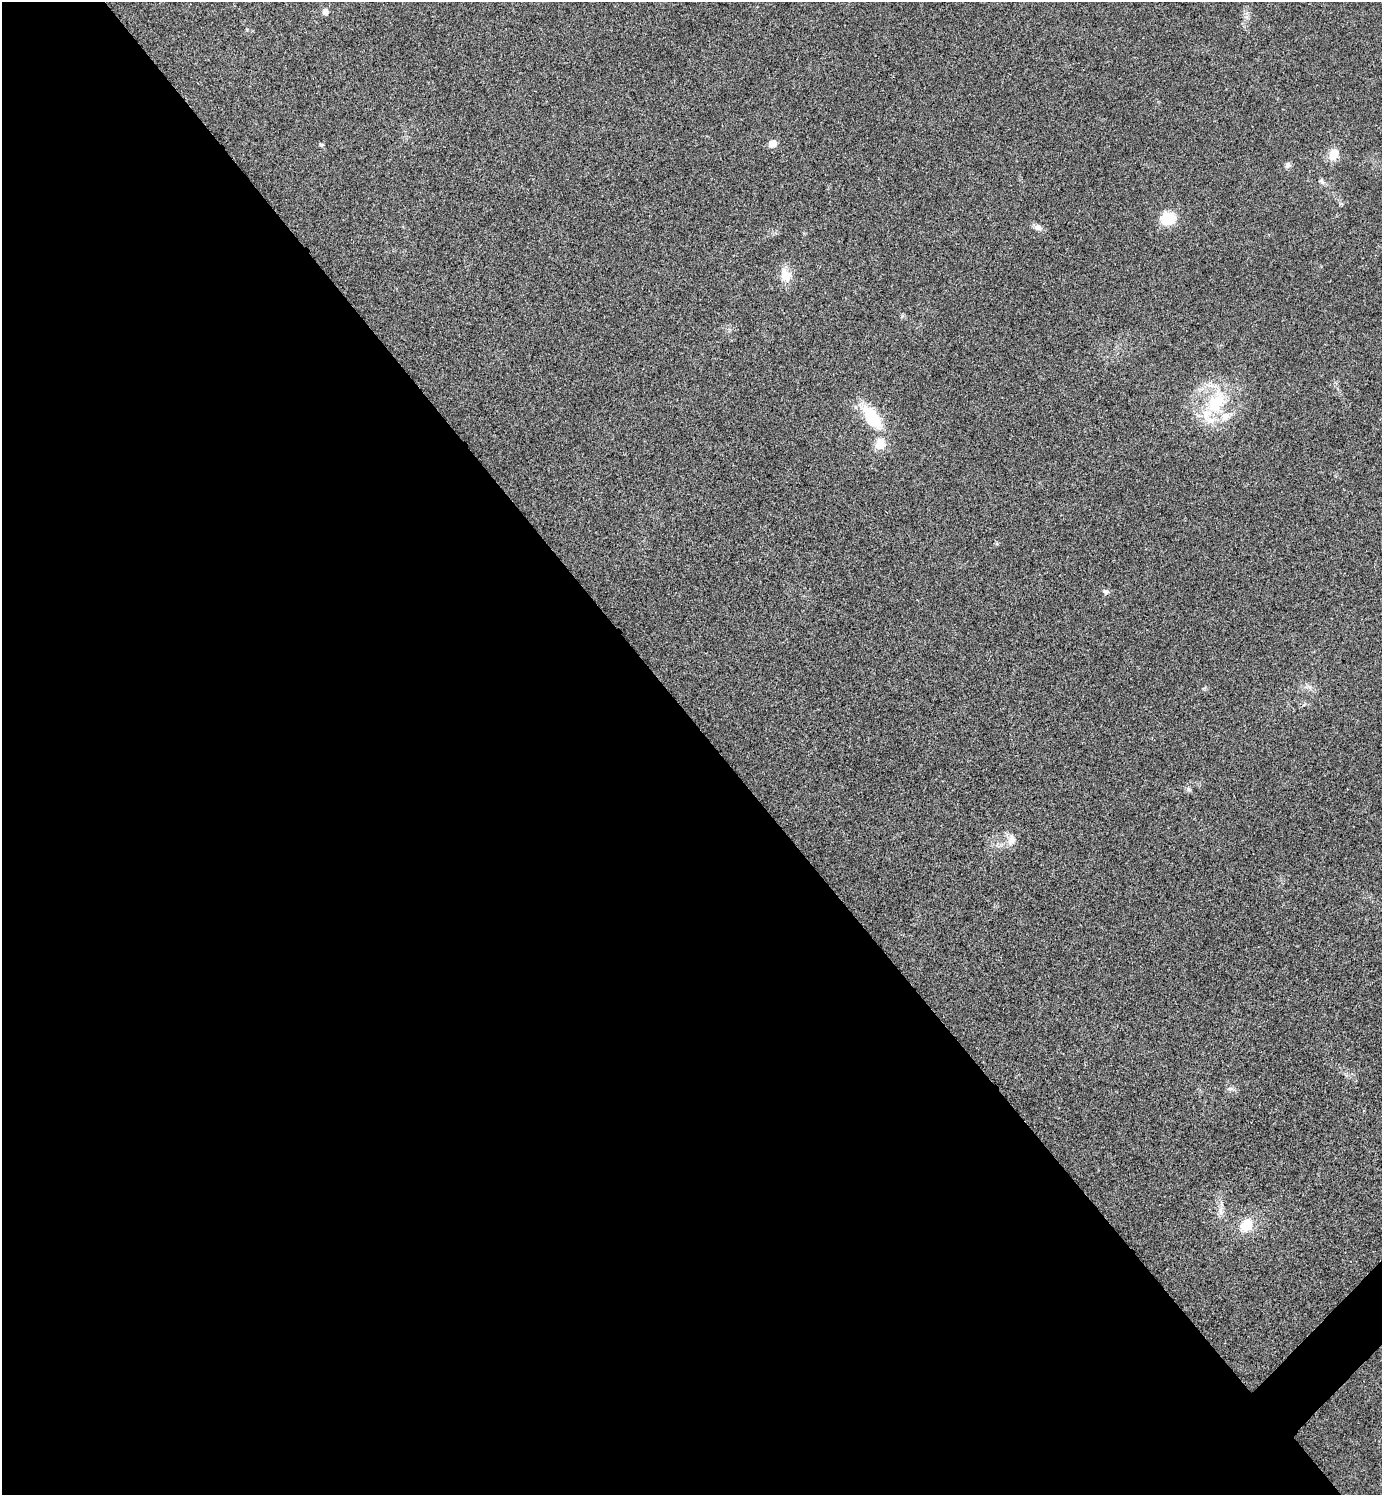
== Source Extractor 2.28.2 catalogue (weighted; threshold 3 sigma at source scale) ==
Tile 9 of 4 x 4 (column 1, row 3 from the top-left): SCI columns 301-1680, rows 1497-2989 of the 5980 x 5981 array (HDU 1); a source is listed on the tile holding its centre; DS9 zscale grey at full resolution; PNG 1384 x 1497 px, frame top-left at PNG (2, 2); no overlay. Shown black and unused: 52% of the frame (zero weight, under 3 of 4 exposures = <1% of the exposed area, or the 3 px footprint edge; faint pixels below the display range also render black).
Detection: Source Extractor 2.28.2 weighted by HDU 2 'WHT'; one run over the whole footprint, this tile lists its part. Background 0.0285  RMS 0.0054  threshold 0.0241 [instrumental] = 3 sigma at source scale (4.5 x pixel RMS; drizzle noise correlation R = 1.50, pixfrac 1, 0.05/0.05 arcsec/px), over >= 5 px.
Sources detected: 21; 3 inside a brighter listed object's ellipse — not listed separately; the other 18 listed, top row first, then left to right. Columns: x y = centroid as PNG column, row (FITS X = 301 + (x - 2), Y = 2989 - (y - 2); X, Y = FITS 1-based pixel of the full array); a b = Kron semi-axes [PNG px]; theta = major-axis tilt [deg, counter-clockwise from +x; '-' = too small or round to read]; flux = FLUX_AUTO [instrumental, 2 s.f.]
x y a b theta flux
325 12 6 5 - 3.2
772 143 9 7 34 4.3
321 145 6 4 -2 0.69
1334 154 13 10 63 7.7
1288 165 8 7 - 1.7
1322 182 9 6 -39 1.5
1168 218 13 12 - 18
1038 227 12 8 -17 2.5
785 275 19 13 -74 7.9
1216 402 41 24 63 33
872 417 26 12 -55 26
880 444 13 11 57 7
1106 591 8 6 -12 1.6
1189 789 8 6 -42 1.3
1011 840 16 10 77 4.6
1230 1089 10 4 0 1.4
1221 1211 15 6 -84 3.3
1246 1225 14 12 59 12
Unlisted compact peaks at least as high as the median listed source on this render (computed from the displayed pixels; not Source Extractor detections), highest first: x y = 1246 17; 247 30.